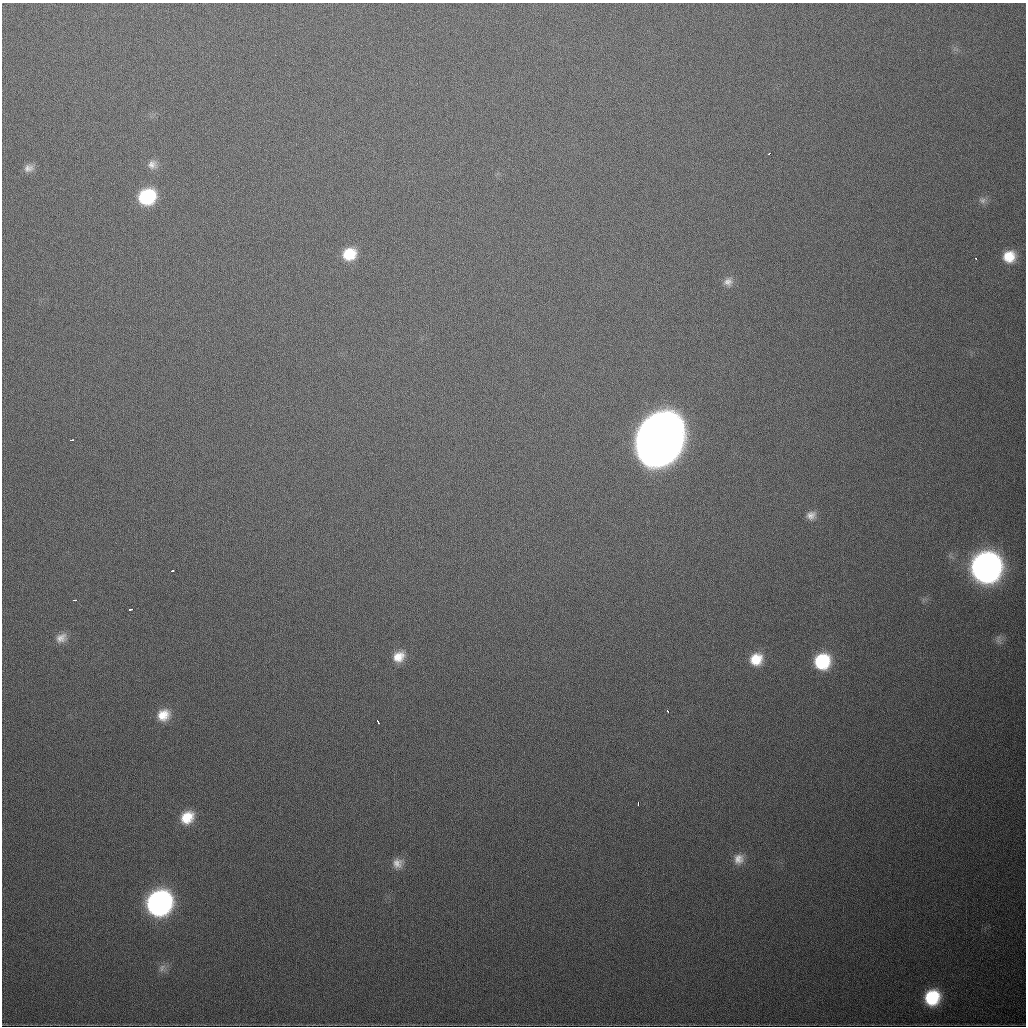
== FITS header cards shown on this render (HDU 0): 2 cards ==
NAXIS1  =                 1024
NAXIS2  =                 1024

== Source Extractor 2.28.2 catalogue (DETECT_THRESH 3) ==
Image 1024 x 1024 px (HDU 0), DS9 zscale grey, 1 PNG px = 1 image px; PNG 1028 x 1028 px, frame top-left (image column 1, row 1024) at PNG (2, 3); no overlay
Background 528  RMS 18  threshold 53.8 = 3 sigma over >= 5 px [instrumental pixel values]
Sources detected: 31; all 31 listed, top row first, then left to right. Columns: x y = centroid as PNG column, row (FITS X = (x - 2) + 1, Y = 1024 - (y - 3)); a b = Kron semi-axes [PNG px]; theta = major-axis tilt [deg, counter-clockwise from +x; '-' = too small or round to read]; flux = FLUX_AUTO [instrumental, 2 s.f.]
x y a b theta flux
769 154 3 2 - 5.2e+03
152 165 12 12 - 8.7e+03
28 168 12 9 19 7.7e+03
147 197 14 12 24 9.5e+04
982 200 10 8 -16 5.2e+03
349 254 14 12 22 3.5e+04
1009 256 12 11 - 2.6e+04
976 258 3 2 - 2.3e+03
728 282 13 11 14 8.7e+03
71 440 4 2 - 2.2e+03
660 440 41 33 68 1.4e+06
811 515 12 10 22 8.2e+03
986 567 16 15 - 1.5e+06
172 571 4 2 - 3.0e+03
74 600 4 2 - 3.5e+03
130 609 4 3 - 4.2e+03
61 638 16 12 27 1.1e+04
998 641 10 5 -33 3.9e+03
399 657 15 13 36 1.9e+04
756 659 15 13 37 2.8e+04
822 661 14 13 - 7.9e+04
668 711 3 3 - 3.1e+03
163 715 15 13 35 2.1e+04
378 722 4 2 - 1.7e+03
638 803 4 2 - 3.3e+03
187 817 15 12 41 2.8e+04
739 859 15 13 69 1.3e+04
397 863 13 13 - 1.1e+04
159 903 17 15 43 5.8e+05
162 968 13 8 63 6.5e+03
932 997 15 13 57 6.2e+04